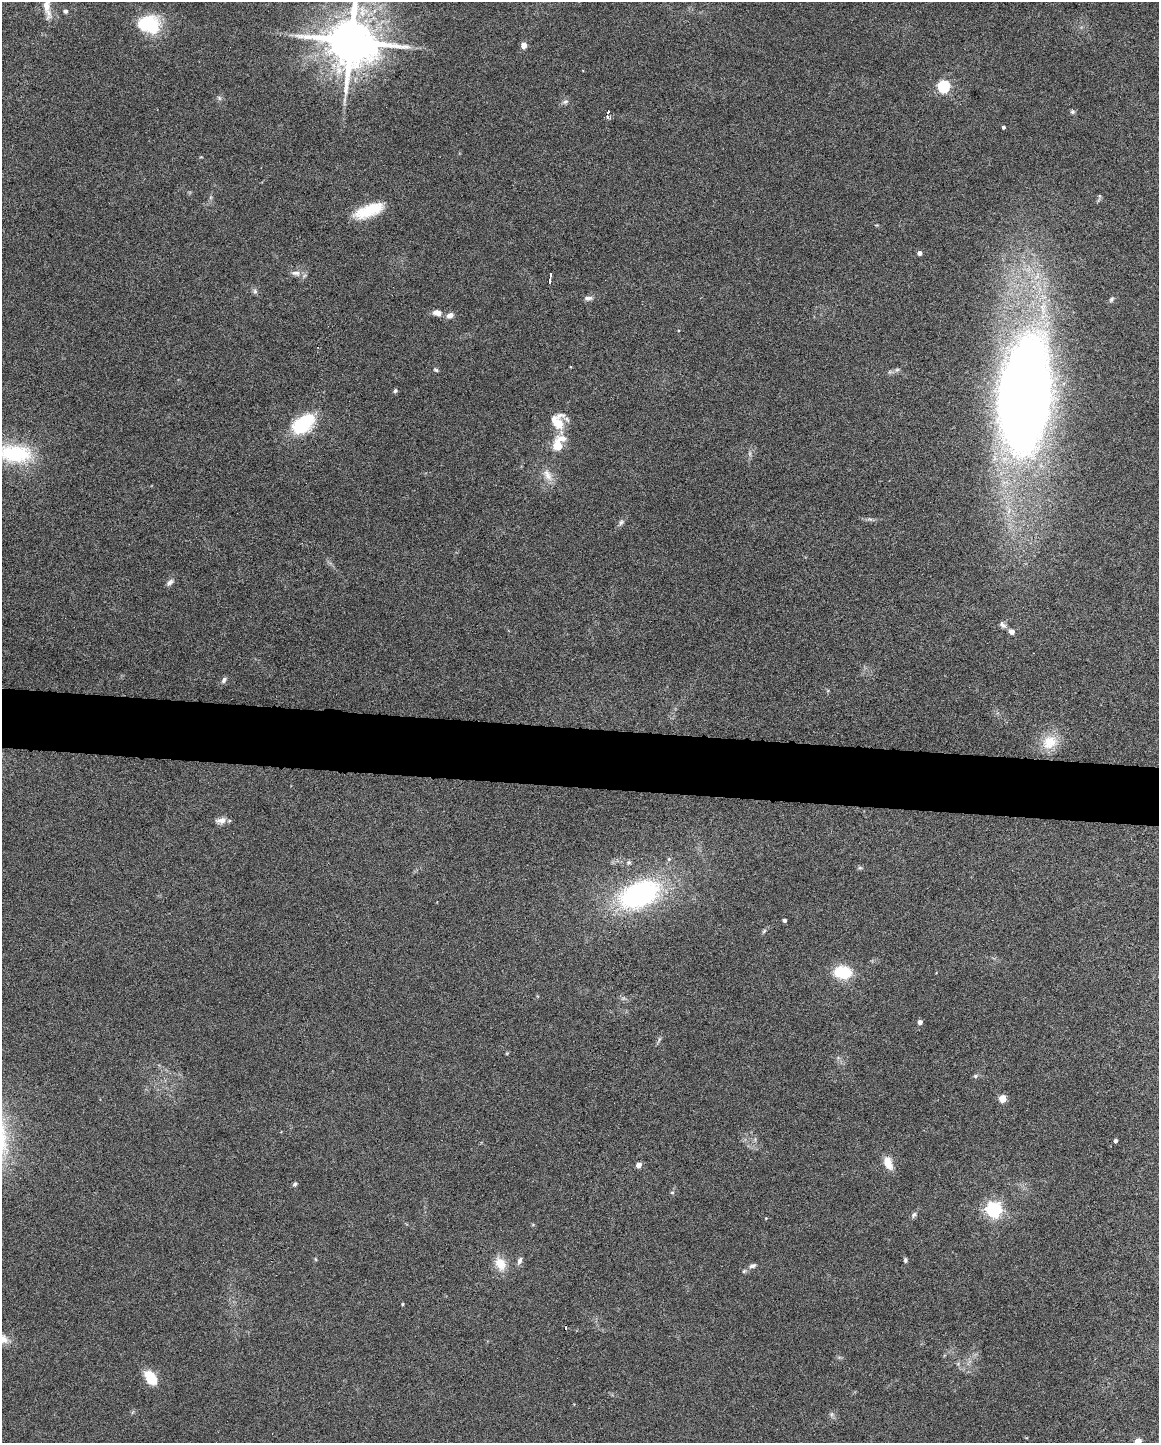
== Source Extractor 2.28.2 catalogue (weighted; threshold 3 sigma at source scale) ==
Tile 6 of 4 x 3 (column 2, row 2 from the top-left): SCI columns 1160-2316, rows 1661-3101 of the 4630 x 4648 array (HDU 1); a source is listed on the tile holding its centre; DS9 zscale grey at full resolution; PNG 1161 x 1445 px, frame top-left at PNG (2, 2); no overlay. Shown black and unused: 4% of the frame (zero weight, under 4 of 8 exposures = <1% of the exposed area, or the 3 px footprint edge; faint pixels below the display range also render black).
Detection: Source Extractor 2.28.2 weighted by HDU 2 'WHT'; one run over the whole footprint, this tile lists its part. Background 0.0773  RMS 0.005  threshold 0.0206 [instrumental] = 3 sigma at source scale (4.09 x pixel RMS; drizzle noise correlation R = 1.36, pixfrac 0.8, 0.05/0.05 arcsec/px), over >= 5 px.
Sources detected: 70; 1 too faint to see at this stretch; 2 inside a brighter object's white glare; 1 cosmic-ray / hot-pixel residue — not listed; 1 inside a brighter listed object's ellipse — not listed separately; the other 65 listed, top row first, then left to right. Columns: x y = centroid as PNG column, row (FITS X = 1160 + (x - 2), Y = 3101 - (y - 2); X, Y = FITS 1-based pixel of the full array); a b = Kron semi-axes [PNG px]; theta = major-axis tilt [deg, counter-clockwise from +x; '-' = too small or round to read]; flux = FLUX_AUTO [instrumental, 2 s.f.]
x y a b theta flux
47 6 29 10 -90 7
66 11 5 5 - 1
151 26 25 20 10 18
351 41 14 13 - 2900
524 45 5 4 - 5.3
944 86 6 5 - 60
219 98 6 5 - 0.85
344 100 11 3 75 1.2
565 102 8 5 29 1.2
608 112 3 2 - 1.6
1072 112 6 6 - 0.87
608 117 3 3 - 6
1003 127 3 3 - 0.9
369 210 37 13 21 15
919 253 4 4 - 2
296 273 13 6 -3 2.5
550 278 9 3 84 3.5
255 291 7 5 -69 1.1
588 298 11 6 3 1.6
1111 299 8 5 59 0.96
437 313 12 7 -12 2.8
450 315 9 7 25 2.3
436 370 7 4 -20 0.73
897 370 7 4 2 0.92
395 391 6 4 84 0.87
1024 395 93 39 84 690
558 422 19 15 -78 10
303 424 22 14 43 34
558 446 12 10 -54 7.1
15 453 42 22 -6 32
548 475 19 9 -64 4.6
621 522 8 6 50 1.2
170 582 11 5 45 1.6
1003 625 11 6 -39 1.6
1011 632 8 6 -40 2
224 680 9 6 59 1.4
1049 742 22 18 33 11
221 820 12 7 6 2.9
669 859 5 5 - 0.69
860 868 6 4 -18 0.72
639 894 42 25 23 82
785 920 4 3 - 1.2
764 931 7 4 46 0.76
843 972 18 13 -7 17
920 1022 4 4 - 2
975 1076 6 5 - 0.81
1002 1098 5 5 - 12
1115 1141 4 3 - 1.2
888 1163 15 8 -71 6.4
639 1165 4 4 - 3.9
295 1184 7 5 52 0.89
672 1192 6 4 0 0.53
994 1210 6 6 - 150
914 1215 9 6 40 1.2
766 1218 3 3 - 0.32
315 1259 6 3 -70 0.44
905 1260 6 4 -78 0.92
519 1261 11 5 66 1.5
500 1264 18 13 -64 6.9
752 1266 10 6 21 1.6
744 1271 5 5 - 0.68
402 1304 3 3 - 0.48
150 1378 17 10 -55 11
831 1414 7 4 89 0.93
1138 1441 5 4 - 8.5
Isophote crosses this tile's border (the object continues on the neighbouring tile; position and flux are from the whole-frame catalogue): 4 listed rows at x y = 47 6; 351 41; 15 453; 1138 1441